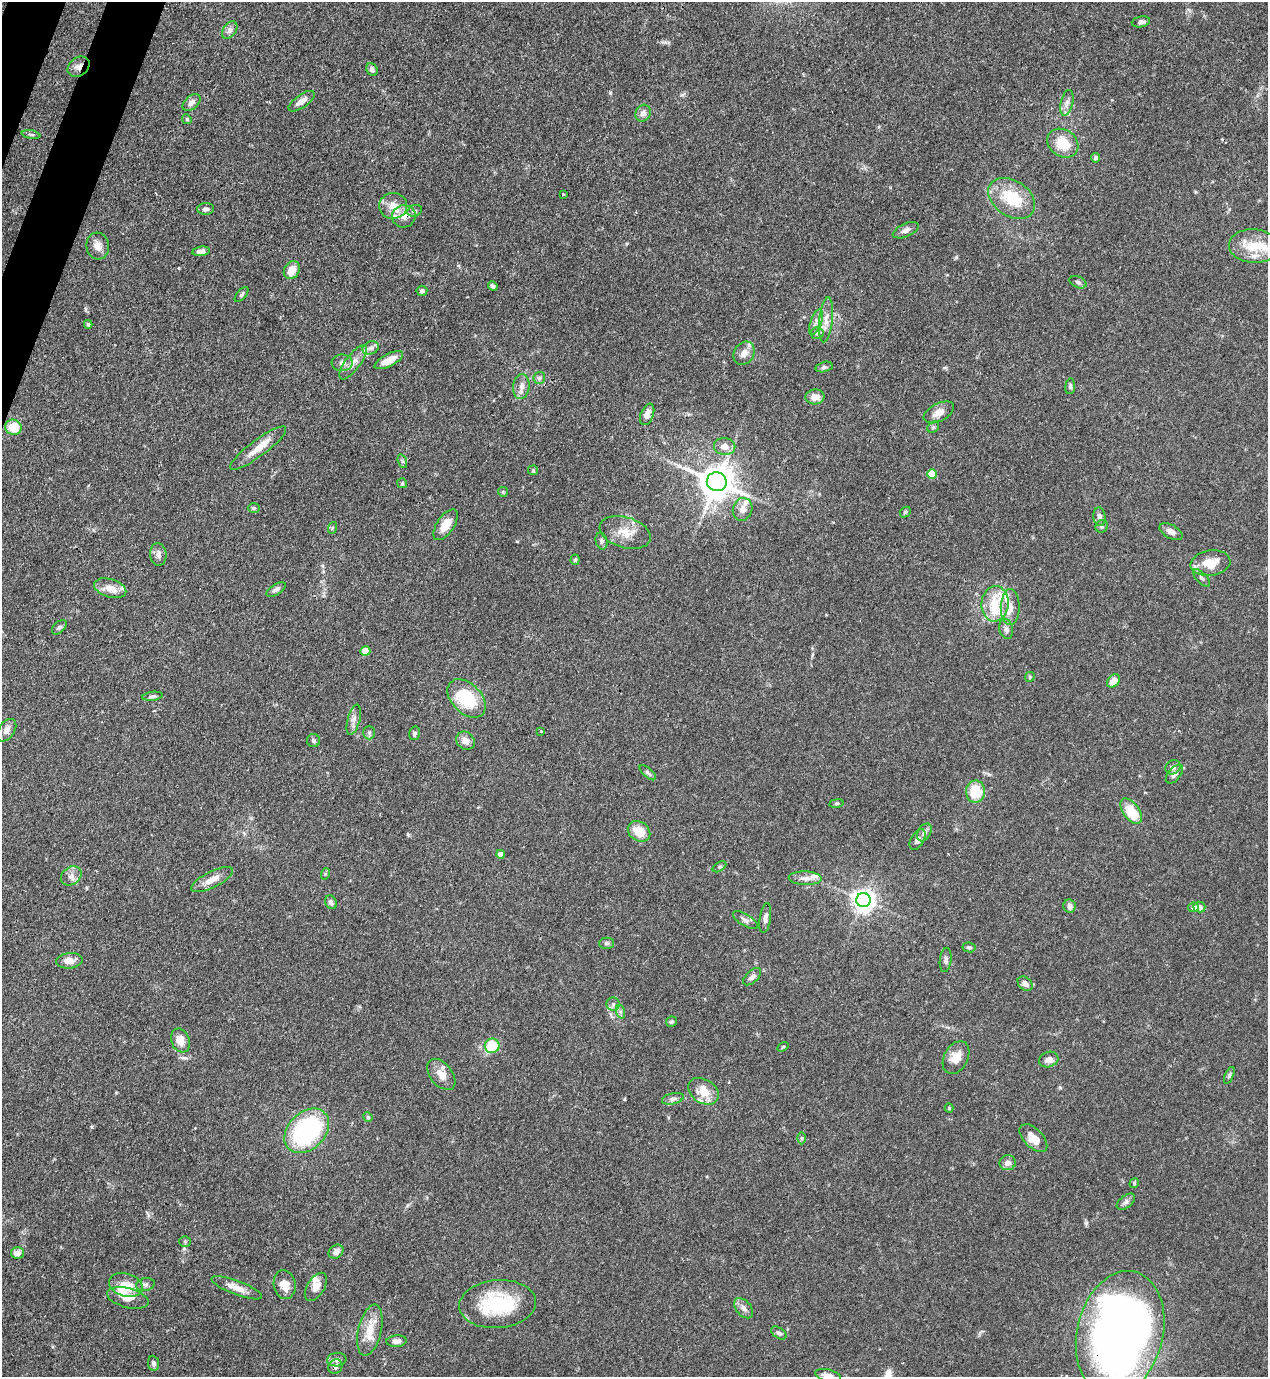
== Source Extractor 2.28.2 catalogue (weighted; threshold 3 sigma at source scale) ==
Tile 11 of 4 x 4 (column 3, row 3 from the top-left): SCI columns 2757-4022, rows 1419-2793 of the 5649 x 5585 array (HDU 1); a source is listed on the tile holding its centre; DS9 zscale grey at full resolution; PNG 1270 x 1379 px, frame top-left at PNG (2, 2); each listed source drawn as its Kron ellipse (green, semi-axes under 4 px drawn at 4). Shown black and unused: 1% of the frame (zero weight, under 3 of 4 exposures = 7% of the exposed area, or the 3 px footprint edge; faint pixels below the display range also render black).
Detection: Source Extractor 2.28.2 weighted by HDU 2 'WHT'; one run over the whole footprint, this tile lists its part. Background 0.077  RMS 0.0036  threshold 0.0161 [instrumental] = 3 sigma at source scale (4.5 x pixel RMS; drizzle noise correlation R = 1.50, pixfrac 1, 0.05/0.05 arcsec/px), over >= 5 px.
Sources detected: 166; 2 inside a brighter object's white glare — neither listed nor drawn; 12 inside a brighter listed object's ellipse — not listed separately; the other 152 listed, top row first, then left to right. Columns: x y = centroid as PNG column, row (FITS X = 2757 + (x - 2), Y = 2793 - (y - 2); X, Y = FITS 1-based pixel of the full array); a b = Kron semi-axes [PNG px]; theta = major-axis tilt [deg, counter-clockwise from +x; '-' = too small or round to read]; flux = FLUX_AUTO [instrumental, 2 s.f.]
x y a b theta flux
1141 22 9 5 11 1
230 30 9 6 53 1.4
78 67 12 9 37 2.2
372 69 7 5 -61 1.1
302 101 15 6 35 2.5
191 103 10 6 40 1.5
1067 103 13 6 77 1.8
643 113 9 7 63 2
187 119 5 4 - 0.48
31 135 9 3 -11 0.66
1063 143 16 13 -36 8.1
1096 158 5 4 - 0.92
563 194 2 2 - 0.34
1012 198 25 17 -33 15
393 206 14 13 - 4.2
206 209 8 6 4 1.1
415 211 7 5 20 0.87
404 216 12 11 - 3
906 230 14 6 24 1.6
98 246 13 11 -83 2.8
1254 246 25 17 -4 9.3
201 251 8 4 8 1.9
292 270 9 7 60 4.9
1078 282 9 5 -24 0.87
493 286 5 4 - 0.88
422 291 5 5 - 1.1
241 294 9 4 51 0.73
826 320 22 6 84 3.4
816 322 13 5 70 1.9
88 324 4 3 - 0.52
817 333 6 6 - 0.75
371 348 8 6 21 1.3
744 353 12 10 59 3
389 360 15 6 26 4.1
353 362 20 7 54 3.4
342 363 10 8 1 1.7
824 367 8 5 14 0.8
539 378 6 5 - 0.78
1070 386 8 5 83 0.73
521 387 12 8 85 2.3
815 397 9 7 3 3
939 412 16 9 27 2.9
647 414 11 6 68 2.9
13 427 8 7 - 7.3
933 427 6 5 - 0.64
725 446 11 8 -7 3.1
258 448 34 8 37 5.5
402 461 7 4 -71 0.71
533 470 5 5 - 0.41
932 474 5 5 - 7.1
717 482 10 9 - 780
402 483 5 5 - 0.42
503 492 5 5 - 0.44
254 508 6 5 - 0.62
743 509 11 9 73 2.7
905 512 6 4 48 0.49
1099 517 9 6 -82 1.5
446 525 17 8 56 4.9
1102 526 6 6 - 0.87
332 528 6 3 72 0.41
625 532 26 15 -17 6.2
1171 532 12 6 -28 1.9
601 541 8 6 -76 0.88
158 554 11 8 -84 1.6
575 560 5 4 - 0.51
1210 563 20 12 8 6.5
1202 578 11 5 -46 1
110 588 16 9 -17 4
276 589 11 5 33 1.2
995 604 17 13 83 9.2
1010 607 18 9 89 3.8
59 627 9 5 44 0.83
1006 629 10 7 -77 1.3
365 651 5 4 - 7.6
1030 677 5 4 - 0.42
1113 681 7 5 49 4.2
152 696 10 4 6 0.93
467 698 23 14 -46 16
354 720 15 6 75 1.9
7 730 12 8 56 2
541 731 3 3 - 0.38
369 732 7 5 90 0.75
414 733 7 5 75 0.92
314 741 6 6 - 0.74
465 741 10 8 -42 2.3
1173 767 8 6 35 1.3
648 773 10 4 -42 0.83
1174 774 11 6 49 1.6
976 792 11 9 88 9.8
836 803 7 4 8 0.55
1131 811 14 8 -53 13
639 831 12 9 -34 6.1
924 832 9 6 59 1.5
918 839 11 6 60 1.4
501 854 4 4 - 3.4
719 867 7 4 32 0.54
325 874 6 4 71 0.44
71 876 11 8 36 2
805 878 16 7 -2 2.3
212 880 23 8 26 3.8
863 900 7 7 - 260
331 902 7 5 -66 1.2
1069 906 7 6 - 1.6
1193 907 5 5 - 1.1
1199 907 6 5 - 2.6
765 918 15 5 81 1.6
745 920 14 6 -31 1.3
606 943 7 5 1 0.77
969 947 6 5 - 0.67
946 960 12 6 84 1.2
70 961 13 7 6 3.2
752 977 11 6 43 1.5
1025 984 8 6 -40 1.7
613 1004 6 6 - 1
621 1012 7 4 -71 0.75
672 1022 5 5 - 0.59
180 1040 12 9 -69 3.8
492 1046 7 7 - 16
783 1047 6 4 32 0.41
956 1058 17 12 62 4.4
1049 1060 10 7 19 2.1
441 1074 18 11 -52 4.1
1229 1075 9 4 67 0.66
703 1091 16 12 -32 5.9
673 1099 11 5 12 1.2
949 1108 4 4 - 0.37
368 1117 5 4 - 0.45
307 1131 25 18 44 48
802 1138 6 4 90 0.48
1033 1138 17 9 -45 5.2
1008 1163 8 7 - 2.2
1134 1183 5 4 - 0.49
1126 1202 10 6 37 1.1
185 1241 5 5 - 0.54
336 1252 8 6 37 1.7
17 1253 6 6 - 2.3
145 1284 9 6 11 1
126 1285 17 11 -17 6
285 1285 14 11 -80 3.9
316 1287 16 8 58 3.1
237 1288 27 7 -21 3.8
128 1298 21 10 -15 4.3
498 1304 38 24 5 25
744 1308 12 7 -49 1.9
370 1330 26 11 77 6.4
779 1333 9 5 -34 0.89
1120 1333 63 43 76 310
397 1341 10 6 4 1.8
337 1360 9 7 4 1.6
153 1363 7 5 -83 1.2
335 1366 7 6 - 1
828 1376 13 6 -14 2.3
Overlapping masked pixels (flux is a lower limit): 3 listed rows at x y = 78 67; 404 216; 1120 1333
Isophote crosses this tile's border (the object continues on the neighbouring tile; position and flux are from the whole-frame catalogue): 2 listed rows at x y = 1120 1333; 828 1376